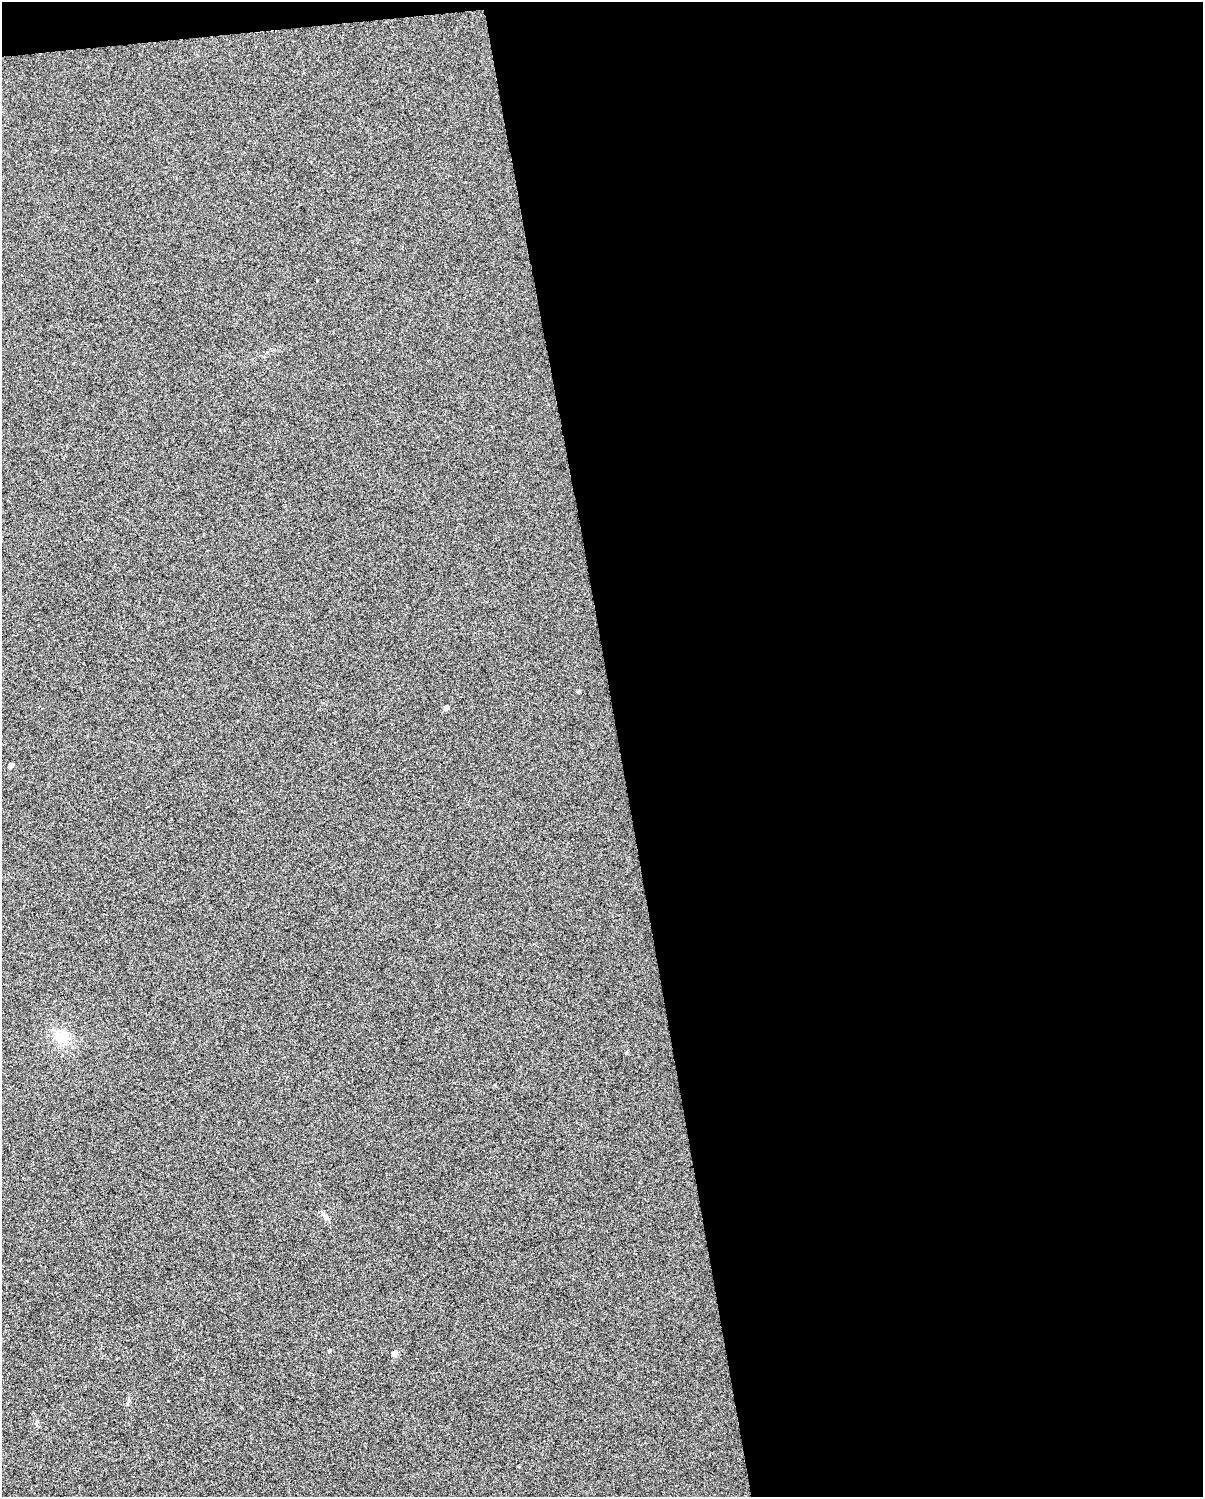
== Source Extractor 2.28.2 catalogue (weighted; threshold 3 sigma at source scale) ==
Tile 4 of 4 x 3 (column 4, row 1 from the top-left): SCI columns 3604-4804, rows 3011-4505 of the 4804 x 4570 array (HDU 1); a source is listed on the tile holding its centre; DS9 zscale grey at full resolution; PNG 1205 x 1499 px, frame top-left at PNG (2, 2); no overlay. Shown black and unused: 49% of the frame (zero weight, under 3 of 5 exposures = <1% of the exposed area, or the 3 px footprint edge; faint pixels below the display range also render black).
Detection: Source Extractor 2.28.2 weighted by HDU 2 'WHT'; one run over the whole footprint, this tile lists its part. Background 0.0255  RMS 0.035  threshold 0.156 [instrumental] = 3 sigma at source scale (4.5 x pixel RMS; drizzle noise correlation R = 1.50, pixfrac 1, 0.0396/0.0396 arcsec/px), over >= 5 px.
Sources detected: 7; all 7 listed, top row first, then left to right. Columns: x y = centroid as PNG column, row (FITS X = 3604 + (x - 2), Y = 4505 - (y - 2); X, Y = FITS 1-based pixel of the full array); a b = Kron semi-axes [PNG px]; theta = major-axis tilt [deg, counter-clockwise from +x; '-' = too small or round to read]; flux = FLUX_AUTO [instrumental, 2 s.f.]
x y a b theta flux
578 692 4 3 - 4
446 708 5 4 - 14
11 765 4 4 - 12
61 1037 22 13 -47 60
326 1217 8 5 -28 8.7
329 1350 4 3 - 3.2
394 1353 6 5 - 16